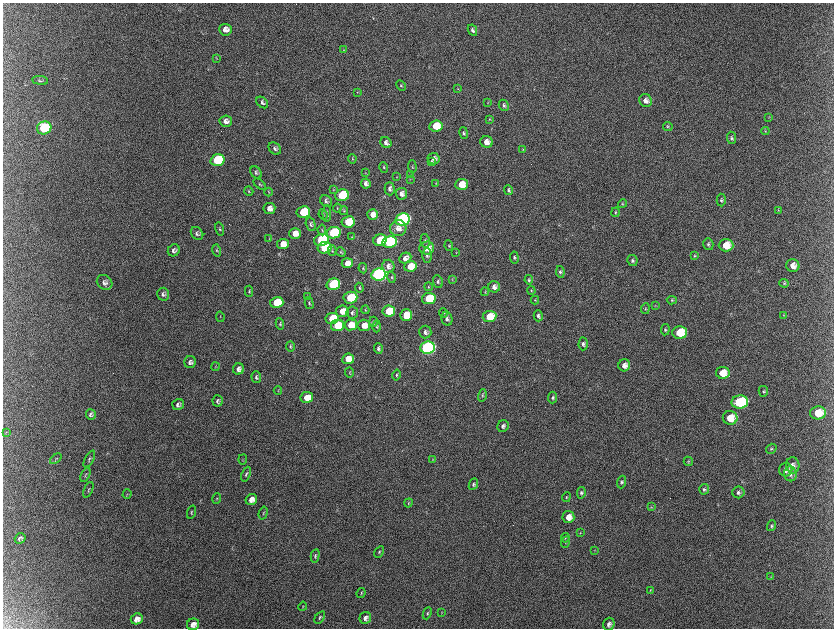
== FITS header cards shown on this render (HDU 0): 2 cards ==
NAXIS1  =                 1663 / length of data axis 1
NAXIS2  =                 1252 / length of data axis 2

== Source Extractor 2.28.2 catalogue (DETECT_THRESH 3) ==
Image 1663 x 1252 px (HDU 0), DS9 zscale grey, zoomed out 1/2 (1 PNG px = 2 x 2 image px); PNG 836 x 630 px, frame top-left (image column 2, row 1251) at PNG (3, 3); each listed source drawn as its Kron ellipse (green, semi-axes under 4 px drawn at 4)
Background 2220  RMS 34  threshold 103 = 3 sigma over >= 5 px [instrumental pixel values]
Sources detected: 220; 8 cannot appear on this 1/2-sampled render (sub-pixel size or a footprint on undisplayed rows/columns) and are neither listed nor drawn; the other 212 listed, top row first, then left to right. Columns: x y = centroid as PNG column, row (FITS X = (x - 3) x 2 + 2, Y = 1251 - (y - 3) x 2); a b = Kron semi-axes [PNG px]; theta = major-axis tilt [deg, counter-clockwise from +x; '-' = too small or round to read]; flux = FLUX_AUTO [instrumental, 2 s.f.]
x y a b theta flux
225 30 6 6 - 5.3e+04
472 30 6 4 -63 2.2e+04
343 50 4 3 - 5.3e+03
216 59 4 2 - 3.9e+03
40 80 8 4 -8 1.2e+04
401 85 5 3 - 8.8e+03
458 89 3 3 - 4.4e+03
357 92 3 3 - 5.2e+03
645 100 7 6 - 4.0e+04
262 102 7 4 -42 1.8e+04
488 103 3 2 - 3.1e+03
504 105 6 4 -60 1.5e+04
768 118 3 3 - 4.9e+03
489 119 4 3 - 6.0e+03
226 121 6 5 - 3.6e+04
436 126 6 5 - 1.7e+05
668 126 5 4 - 9.8e+03
44 128 7 6 - 4.7e+05
765 131 4 3 - 6.0e+03
464 133 6 4 -79 1.4e+04
732 138 6 4 -82 1.5e+04
486 142 6 5 - 5.5e+04
386 143 6 5 - 2.8e+04
275 148 7 5 -45 2.0e+04
523 150 4 3 - 6.5e+03
352 159 5 3 - 6.5e+03
434 159 6 5 - 3.7e+04
218 160 7 6 - 6.4e+05
431 161 3 2 - 4.8e+03
384 167 5 3 - 8.6e+03
412 167 6 3 -88 9.8e+03
256 172 7 5 -55 1.6e+04
365 173 3 2 - 3.5e+03
411 175 3 3 - 5.3e+03
397 177 3 3 - 4.8e+03
410 179 3 2 - 3.9e+03
260 184 7 4 -38 1.0e+04
366 184 5 5 - 3.0e+04
436 184 3 3 - 4.2e+03
461 184 6 5 - 1.3e+05
333 189 4 3 - 5.2e+03
390 189 6 5 - 2.2e+04
509 190 5 3 - 1.0e+04
249 191 5 3 - 6.2e+03
269 192 4 3 - 5.4e+03
402 194 6 5 - 3.5e+04
342 195 7 6 - 4.7e+05
721 200 6 4 -88 1.5e+04
326 201 6 5 - 1.9e+04
623 204 4 4 - 8.6e+03
269 208 6 5 - 5.2e+04
337 208 4 3 - 5.2e+03
778 210 4 3 - 5.4e+03
344 211 4 3 - 6.9e+03
303 212 7 5 12 3.4e+05
615 212 5 4 - 7.9e+03
327 213 8 3 89 1.1e+04
323 214 5 3 - 6.4e+03
373 214 5 5 - 6.1e+04
402 219 7 6 - 1.9e+06
348 222 6 5 - 2.6e+05
311 224 7 4 -75 1.6e+04
398 228 8 8 - 6.0e+04
220 229 7 4 -76 1.1e+04
322 230 5 3 - 7.6e+03
197 233 7 5 -52 1.7e+04
295 233 6 5 - 6.9e+04
334 233 7 6 - 7.3e+05
352 237 4 3 - 5.3e+03
269 238 4 3 - 4.8e+03
321 240 7 6 - 6.8e+05
380 240 6 5 - 2.6e+05
425 241 7 4 -80 1.5e+04
390 242 7 6 - 1.2e+06
283 244 6 5 - 9.3e+04
708 244 6 5 - 1.5e+04
726 245 7 6 - 1.6e+05
449 246 5 3 - 9.0e+03
324 248 7 6 - 4.6e+05
427 248 7 6 - 1.1e+05
174 250 6 5 - 2.2e+04
217 250 6 4 -75 9.3e+03
332 250 5 3 - 9.7e+03
341 252 5 3 - 7.8e+03
456 252 3 2 - 3.0e+03
427 255 7 4 89 1.7e+04
694 256 4 3 - 6.6e+03
514 257 6 4 -82 1.4e+04
405 258 6 5 - 4.3e+04
632 261 5 5 - 1.5e+04
347 263 5 5 - 6.7e+04
793 265 7 6 - 5.9e+04
388 266 6 6 - 3.3e+04
410 266 6 5 - 1.4e+05
363 268 5 3 - 7.8e+03
560 272 6 4 -80 1.4e+04
378 274 7 6 - 3.2e+06
392 277 5 4 - 1.0e+04
452 279 3 3 - 5.1e+03
529 280 4 3 - 1.1e+04
105 282 8 6 -39 2.7e+04
438 282 6 5 - 1.6e+04
784 283 5 4 - 1.1e+04
333 284 7 5 14 7.9e+05
428 287 4 3 - 5.8e+03
494 287 6 5 - 3.6e+04
359 288 5 3 - 7.3e+03
531 290 4 3 - 8.0e+03
249 291 5 2 - 6.4e+03
485 292 4 2 - 5.2e+03
163 294 6 6 - 2.1e+04
307 297 4 3 - 5.5e+03
350 298 7 6 - 3.1e+05
429 299 7 5 9 4.1e+05
535 300 4 3 - 5.3e+03
672 300 5 4 - 1.1e+04
277 303 6 5 - 3.1e+05
309 303 6 4 -77 1.1e+04
655 306 3 3 - 4.8e+03
645 309 5 3 - 8.5e+03
365 310 4 2 - 5.8e+03
342 311 6 5 - 9.9e+04
389 311 6 5 - 2.5e+05
352 313 6 6 - 2.0e+04
443 313 5 4 - 8.3e+03
406 315 6 5 - 1.2e+05
784 315 3 2 - 3.5e+03
490 316 7 5 7 2.0e+05
538 316 5 4 - 1.8e+04
220 317 5 2 - 3.9e+03
332 318 6 5 - 3.0e+05
447 319 7 5 -76 2.4e+04
373 322 5 3 - 8.9e+03
280 324 6 4 -81 9.6e+03
337 325 7 5 13 2.5e+05
351 325 6 5 - 1.2e+05
364 325 6 5 - 7.8e+04
377 327 6 4 89 9.1e+03
665 330 6 4 82 1.3e+04
425 332 6 6 - 2.6e+04
680 332 7 6 - 2.9e+05
583 344 6 4 88 2.1e+04
290 346 5 3 - 1.0e+04
427 347 7 6 - 2.7e+06
378 348 5 4 - 1.8e+04
348 359 6 5 - 1.1e+05
190 362 6 5 - 2.3e+04
624 365 6 6 - 4.8e+04
216 367 4 2 - 5.0e+03
238 369 6 5 - 3.2e+04
349 372 5 2 - 5.0e+03
723 373 7 6 - 1.3e+05
396 375 5 4 - 1.3e+04
256 377 6 5 - 1.5e+04
278 391 4 2 - 3.7e+03
763 391 5 4 - 1.2e+04
482 395 6 3 74 9.5e+03
307 397 6 5 - 1.3e+05
553 397 6 4 86 1.7e+04
218 401 6 5 - 1.8e+04
740 402 8 6 3 6.9e+05
178 404 6 5 - 2.1e+04
818 413 8 6 3 1.7e+05
91 414 5 5 - 1.5e+04
730 418 7 6 - 1.6e+05
503 426 6 5 - 2.3e+04
6 432 4 2 - 3.9e+03
771 449 5 4 - 1.1e+04
56 459 6 3 41 8.5e+03
89 459 9 4 62 1.3e+04
243 459 5 2 - 3.9e+03
433 459 3 3 - 4.1e+03
688 461 4 4 - 9.0e+03
793 465 8 6 -87 4.0e+04
786 470 7 6 - 3.9e+04
246 474 8 4 68 1.3e+04
790 474 7 6 - 3.3e+04
85 475 8 2 67 7.0e+03
622 482 6 4 72 1.5e+04
473 484 6 4 66 1.6e+04
704 489 5 4 - 1.4e+04
88 490 8 3 67 8.2e+03
738 492 6 6 - 1.9e+04
581 493 6 4 80 1.5e+04
127 494 5 2 - 4.9e+03
566 497 5 3 - 6.0e+03
217 499 5 3 - 7.7e+03
251 499 6 5 - 5.0e+04
408 503 4 3 - 7.7e+03
651 507 4 3 - 6.1e+03
191 512 7 3 74 9.6e+03
263 513 6 3 74 7.2e+03
568 517 6 6 - 6.8e+04
772 526 5 4 - 1.2e+04
580 533 3 3 - 5.0e+03
20 538 5 5 - 1.8e+04
565 538 5 3 - 7.8e+03
565 542 6 3 72 8.5e+03
595 550 3 2 - 3.3e+03
379 552 6 3 61 9.4e+03
315 556 6 3 77 1.1e+04
770 577 3 3 - 4.2e+03
650 590 3 2 - 3.6e+03
361 593 5 3 - 6.9e+03
303 606 4 3 - 5.5e+03
427 613 6 4 65 1.1e+04
442 613 4 2 - 3.9e+03
320 617 7 3 55 1.2e+04
365 618 6 5 - 3.5e+04
137 619 6 5 - 5.2e+04
193 624 6 5 - 4.8e+04
609 624 6 5 - 2.8e+04
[8 sub-pixel or undisplayed-footprint detections neither listed nor drawn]